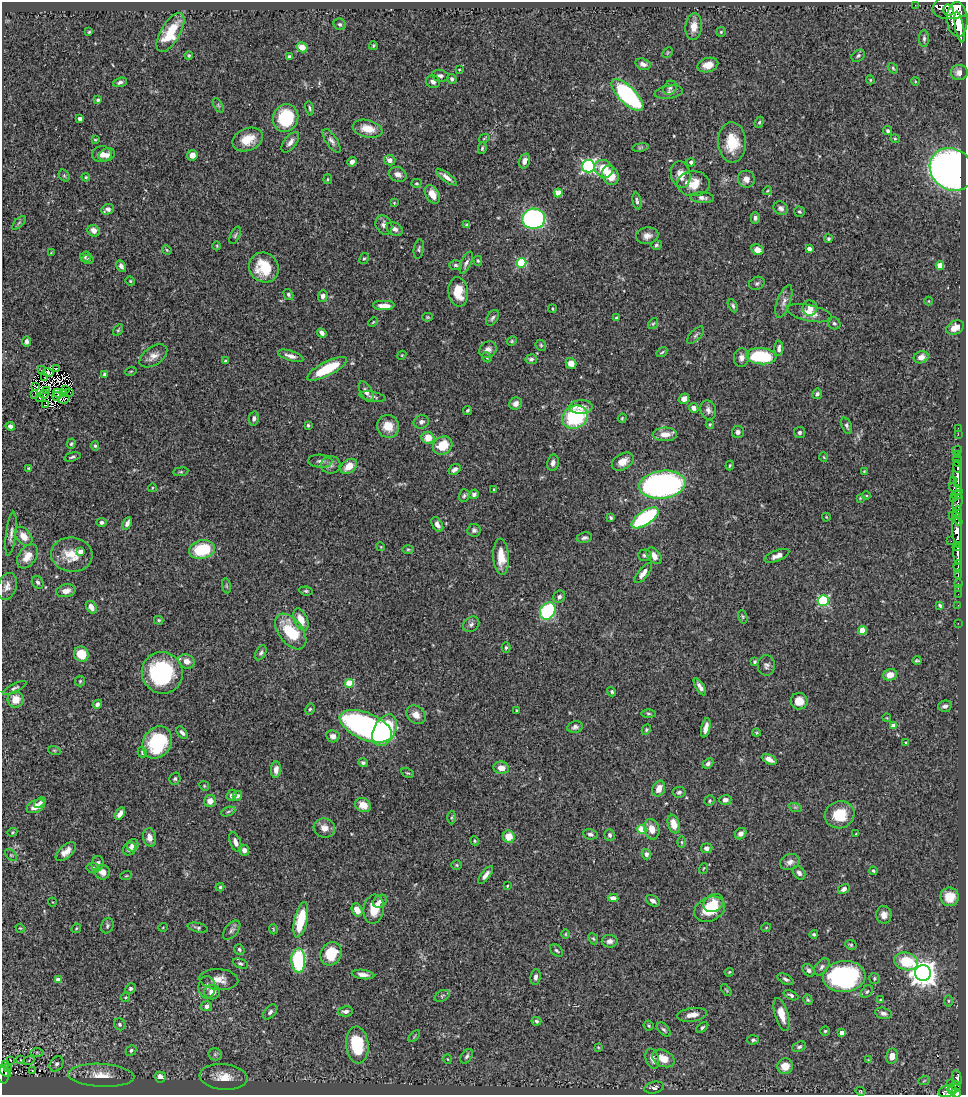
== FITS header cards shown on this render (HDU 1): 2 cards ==
NAXIS1  =                  964
NAXIS2  =                 1093

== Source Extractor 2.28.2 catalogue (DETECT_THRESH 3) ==
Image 964 x 1093 px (HDU 1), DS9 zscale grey, 1 PNG px = 1 image px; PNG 968 x 1097 px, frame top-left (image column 1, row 1093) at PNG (2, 2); each listed source drawn as its Kron ellipse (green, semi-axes under 4 px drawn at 4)
Background 0.743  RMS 0.027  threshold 0.0806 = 3 sigma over >= 5 px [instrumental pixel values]
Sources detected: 466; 4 with non-positive FLUX_AUTO (blend fragments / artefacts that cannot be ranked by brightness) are neither listed nor drawn; the other 462 listed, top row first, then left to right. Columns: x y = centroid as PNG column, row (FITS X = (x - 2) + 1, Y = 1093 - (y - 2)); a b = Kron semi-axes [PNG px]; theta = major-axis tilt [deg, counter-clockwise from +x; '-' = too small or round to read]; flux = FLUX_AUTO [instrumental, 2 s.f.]
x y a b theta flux
915 5 2 2 - 7.3
953 7 21 12 9 5100
948 10 6 5 - 1000
957 19 17 10 -86 4000
340 24 6 5 - 3.8
694 26 13 8 84 18
959 27 16 4 -79 2300
89 32 3 3 - 1.8
170 32 22 9 59 64
721 32 5 5 - 2.7
924 39 8 5 90 4.1
373 46 4 3 - 2.2
302 47 6 5 - 22
668 53 6 4 45 1.9
189 55 4 4 - 3
289 56 4 3 - 3.6
858 56 7 5 37 3.8
643 64 8 5 -15 7.8
708 65 10 7 14 18
893 68 6 4 -49 2.6
459 70 4 2 - 1.4
959 72 8 7 - 9.9
440 76 8 5 -10 5.5
452 79 5 4 - 3.6
870 80 4 4 - 1.8
915 81 4 3 - 1.4
120 82 7 4 18 4.9
433 82 7 6 - 5.9
670 88 8 6 52 4.8
669 92 14 6 9 6.9
627 95 21 8 -45 290
98 100 4 3 - 2.8
218 105 8 4 -59 3.2
310 108 7 3 -78 3
286 118 14 12 65 110
80 119 4 3 - 7.1
759 122 6 4 67 2.5
368 129 15 8 -13 28
888 131 5 4 - 3.4
484 138 5 4 - 2.2
895 139 4 4 - 2
95 140 4 3 - 1.9
248 140 16 11 22 32
332 141 14 5 -56 7.9
290 142 12 6 52 10
732 142 20 14 -88 55
640 147 8 4 9 2.9
482 148 5 3 - 2.7
102 154 10 8 5 10
107 155 8 6 24 7.6
192 155 5 5 - 13
390 160 6 5 - 9.2
524 161 8 5 72 11
352 162 5 4 - 7.5
691 162 4 4 - 5.1
588 166 6 6 - 400
604 169 9 8 - 35
952 169 23 20 -39 1300
398 174 9 7 -21 10
681 174 13 9 -81 19
64 175 6 5 - 2.6
610 175 10 8 -64 33
86 177 4 4 - 2
446 177 13 4 -36 9.9
328 179 5 4 - 2.2
746 179 8 8 - 11
416 183 5 4 - 2.3
693 184 16 12 -1 32
767 191 5 3 - 1.8
558 193 4 4 - 40
432 194 10 6 -60 19
702 198 12 5 -3 7.6
637 201 9 4 -79 5.2
394 203 4 3 - 1.8
781 208 7 6 - 6.4
108 209 6 5 - 7.5
799 212 5 5 - 3.1
755 218 6 4 -89 5.1
534 219 11 10 - 380
19 223 8 3 45 3.1
384 225 10 8 -61 9.5
467 225 4 3 - 2.6
395 229 9 6 -26 8.5
94 231 6 5 - 12
235 235 9 4 65 3.8
647 236 11 8 10 11
828 239 4 4 - 2.9
656 245 5 5 - 3.2
217 246 4 3 - 1.5
419 249 9 5 80 3.8
809 249 4 4 - 14
167 250 5 3 - 1.8
757 250 6 5 - 15
51 253 3 2 - 1.1
85 257 5 5 - 2.6
88 259 5 4 - 2.9
364 259 6 4 59 2.7
478 261 5 4 - 2.3
466 263 12 5 66 6.4
521 263 5 5 - 120
456 265 6 5 - 3.6
940 265 4 4 - 28
121 266 6 4 -61 5.6
264 267 15 14 - 61
130 281 5 4 - 2
757 283 8 6 26 4.3
458 292 15 9 -83 40
288 294 6 4 -60 3.4
323 296 5 5 - 7.4
784 301 17 6 71 10
929 301 4 3 - 1.3
384 306 11 5 0 19
733 306 7 4 -63 4
810 308 7 7 - 12
552 309 4 2 - 1.6
809 313 23 8 -12 22
428 317 5 4 - 2.1
492 318 8 5 56 4.8
617 318 3 3 - 3.3
373 322 5 3 - 1.6
834 323 6 5 - 4
653 324 6 4 53 2.2
955 327 9 6 24 18
118 330 6 4 59 2.4
322 333 5 3 - 7.1
695 335 11 5 47 4.1
26 341 5 4 - 5.1
512 341 5 4 - 2.2
541 345 6 5 - 2.8
779 348 8 4 -89 6.3
488 350 9 7 35 8.9
662 352 6 3 35 2.1
402 355 5 3 - 1.6
153 356 15 9 34 14
291 356 13 5 -18 9.6
761 356 15 8 -5 120
487 357 5 4 - 2.6
921 357 7 6 - 13
741 358 9 7 83 8.7
531 359 5 5 - 4.8
225 361 3 3 - 1.8
571 363 6 5 - 19
57 369 3 2 - 1.5
327 369 22 7 27 79
41 370 4 2 - 2.6
131 371 6 3 19 1.8
48 373 6 4 -11 0.38
104 374 4 4 - 3.3
45 378 3 2 - 1.5
35 387 4 3 - 1.4
46 390 2 2 - 1.4
66 390 3 2 - 0.27
70 392 4 2 - 2.7
366 392 11 5 -62 9
58 393 5 2 - 0.55
44 394 4 2 - 2.2
63 394 3 2 - 0.39
817 394 5 4 - 4.4
35 395 2 2 - 31
57 396 4 3 - 3.5
373 396 13 4 -10 5.8
39 398 2 2 - 1.6
64 399 6 2 11 2.9
684 399 5 5 - 12
516 403 6 6 - 9.7
45 405 3 2 - 3
581 407 12 7 2 14
693 408 5 4 - 7.9
467 410 4 3 - 2.6
708 410 10 7 -73 8.2
575 417 13 11 25 160
254 418 7 4 80 4.9
622 418 5 3 - 1.9
421 422 8 6 21 7.2
710 424 4 4 - 2
308 425 4 3 - 2.9
10 426 4 4 - 7
388 426 11 11 - 27
847 426 9 5 -69 4
958 428 2 2 - 14
738 432 6 6 - 5.6
799 432 5 5 - 4.8
665 434 12 7 1 19
958 434 2 2 - 17
428 438 6 5 - 27
71 444 5 4 - 2.7
443 445 10 8 35 42
95 446 5 4 - 3
957 450 5 3 - 32
958 454 4 3 - 120
72 457 8 4 14 3.5
824 457 5 3 - 1.5
320 461 12 6 -4 7
958 461 6 3 -82 510
623 462 12 8 32 17
553 463 8 5 79 7.3
331 465 10 8 11 8.2
730 465 5 3 - 2.2
349 466 9 6 36 23
958 466 6 3 81 900
29 468 3 3 - 2.2
454 470 7 4 35 7.2
864 471 3 2 - 1.5
181 472 7 4 8 2.3
957 476 15 4 -84 1500
954 480 4 2 - 96
662 485 23 14 7 520
152 488 4 3 - 1.5
494 489 4 3 - 2.2
956 489 7 4 -35 210
474 494 5 4 - 4.8
866 495 4 3 - 1.7
956 495 5 3 - 280
464 496 6 5 - 3.6
860 498 4 4 - 1.6
953 499 3 2 - 49
958 502 8 4 71 340
958 512 6 4 -88 500
953 515 3 2 - 110
826 517 4 3 - 1.5
611 518 4 3 - 2.8
645 518 15 7 34 190
957 519 7 4 -61 340
101 522 5 4 - 5.3
127 523 6 4 65 7.7
437 525 8 5 -60 9.6
474 530 6 6 - 5.2
957 531 16 5 -85 2600
11 534 22 5 83 9.2
24 536 11 7 -51 19
584 538 7 5 9 4.9
951 541 2 2 - 11
381 547 4 3 - 1.7
957 547 4 3 - 620
408 549 6 4 0 2.5
202 550 13 9 13 84
80 552 4 4 - 12
958 554 10 3 -86 980
72 555 21 17 -6 35
645 555 7 5 0 4.5
27 556 13 8 55 21
654 556 9 6 -52 14
777 556 13 5 22 9.2
501 557 18 7 -87 32
958 566 6 3 82 260
643 573 12 5 51 14
958 574 4 2 - 69
38 582 6 5 - 4.4
958 584 3 2 - 30
7 586 14 9 72 11
226 586 8 4 -81 2.3
958 588 2 2 - 9.3
66 591 10 6 12 11
306 591 7 4 -9 3
958 594 2 2 - 12
559 597 6 5 - 5.7
823 600 5 5 - 180
940 605 4 3 - 3
958 605 2 2 - 8.8
91 607 7 5 -58 13
548 611 9 7 60 190
743 617 7 4 -73 2.8
159 620 5 4 - 2.3
301 620 12 6 -67 22
958 623 2 2 - 9.8
471 624 9 7 41 6.1
862 630 4 4 - 38
291 632 20 12 -53 76
506 648 5 4 - 3.5
261 653 8 5 62 4.3
81 654 8 7 - 41
917 660 4 3 - 2.5
186 661 8 7 - 12
755 662 3 3 - 3.1
766 665 10 8 -89 6.8
162 673 21 20 - 190
890 675 7 5 18 17
80 681 5 5 - 2.4
349 683 4 4 - 77
700 687 9 4 -58 7.4
15 688 13 4 26 4.7
612 692 5 4 - 3.1
16 700 8 8 - 26
799 701 8 8 - 22
97 704 5 4 - 5.7
945 706 7 5 13 5.7
310 709 6 4 62 3
517 710 3 2 - 1.7
648 713 7 3 -1 2.5
416 715 10 8 -42 16
887 718 4 2 - 1.4
366 726 28 13 -23 480
893 726 4 4 - 19
575 727 8 5 12 5.1
706 728 10 4 76 11
385 730 17 10 61 230
646 730 5 4 - 2.6
182 733 7 4 -52 5.4
756 733 4 3 - 2.1
333 736 6 6 - 7.8
157 742 17 14 56 120
906 743 3 3 - 1.5
54 750 6 4 -19 2.5
142 752 5 4 - 3
769 759 8 4 -26 11
363 763 4 4 - 4.2
708 763 6 4 42 5
501 768 8 6 -8 16
276 770 8 5 86 10
408 773 7 4 -24 2.7
175 779 6 5 - 3.3
204 786 5 4 - 2.1
659 789 8 6 67 17
679 792 6 5 - 4.4
232 795 6 4 68 5.8
237 796 5 4 - 5.5
725 800 6 5 - 6.9
210 801 6 6 - 14
709 801 5 5 - 3.2
40 803 6 4 37 5.1
363 805 8 6 -30 23
36 806 10 6 27 19
795 807 7 4 -18 3.3
228 812 7 4 22 3.6
120 814 7 4 56 12
840 815 15 13 19 49
452 817 7 4 89 2.2
674 824 9 5 -74 23
324 828 11 9 -16 13
642 829 4 4 - 72
652 829 10 7 -75 18
12 832 5 4 - 2.3
590 834 7 5 -10 5.7
741 834 6 5 - 7.9
856 834 3 2 - 1.4
610 835 6 5 - 4.6
150 837 9 6 -81 12
509 837 6 6 - 30
474 841 5 4 - 2.3
235 842 10 5 -69 8.7
682 842 6 4 -90 2.4
133 845 6 6 - 11
707 848 6 5 - 6.9
129 849 7 6 - 6.3
244 850 5 5 - 8.7
66 852 12 6 40 14
646 854 5 4 - 7
11 855 7 4 -44 3.5
790 862 10 7 21 9.4
98 863 7 6 - 7.1
457 865 5 4 - 2.3
93 868 6 5 - 3.7
703 868 5 2 - 1.4
873 871 4 3 - 2.4
103 872 7 7 - 11
799 873 7 5 -54 5.6
486 875 11 4 52 9.7
126 876 6 3 18 1.9
507 886 3 2 - 1.5
220 887 4 4 - 2.4
844 889 6 4 32 6.3
950 897 9 9 - 34
613 898 5 4 - 9.8
380 901 7 5 38 6.6
653 901 7 5 -32 6.9
52 902 4 3 - 1.4
714 903 10 8 35 19
374 909 14 10 85 36
710 909 16 11 25 67
357 910 7 5 -64 18
884 915 9 7 87 12
301 920 18 6 77 70
107 926 8 6 68 4
163 927 5 3 - 1.4
20 928 5 3 - 1.7
76 928 5 4 - 2.4
198 928 10 4 -13 4.2
766 928 5 3 - 1.5
273 929 5 3 - 1.5
232 930 11 6 50 5.5
566 934 5 3 - 1.5
814 934 4 4 - 2.8
593 939 6 4 -66 2.6
610 941 8 6 2 8.2
851 945 6 4 -27 2.6
239 949 5 5 - 3.8
556 950 7 5 -40 3.6
331 954 12 10 61 61
298 960 12 7 -89 180
906 961 12 8 -14 60
240 963 8 4 -22 3.4
822 967 10 6 51 5.3
809 970 7 5 -46 4.7
729 972 5 3 - 1.9
923 973 8 8 - 1900
363 974 11 4 -7 9.7
536 977 8 5 83 5.5
844 977 21 15 4 350
874 978 5 5 - 3.4
219 979 19 10 -4 21
785 979 8 4 -27 4.5
58 980 4 4 - 24
207 987 11 8 -89 8.1
130 988 5 5 - 4.2
726 990 7 3 -52 2.2
212 992 8 7 - 17
867 992 7 5 48 3.5
791 995 8 4 -24 4.2
442 996 8 5 30 3.4
126 997 4 4 - 2.3
808 1000 5 4 - 2.5
880 1000 4 3 - 1.7
949 1001 6 4 90 2.5
206 1006 5 5 - 9.1
345 1011 8 5 6 6.3
270 1012 9 5 48 5.5
883 1013 8 5 -13 6.6
781 1014 17 6 -74 21
692 1015 15 6 8 14
536 1021 5 4 - 3.7
120 1024 6 5 - 4.7
649 1026 5 5 - 2.5
702 1027 7 4 39 3.7
664 1030 8 5 -47 4.2
825 1031 5 4 - 2.8
842 1033 4 4 - 12
414 1036 7 2 46 1.7
753 1040 6 4 3 3.9
357 1045 18 11 -85 85
598 1047 3 2 - 1.4
799 1047 7 5 24 4
131 1050 6 4 44 3.6
37 1052 7 4 -1 2.7
215 1054 6 6 - 4.4
467 1056 8 5 57 4.5
892 1056 7 5 79 18
663 1058 12 8 -26 24
447 1059 4 3 - 1.4
652 1059 10 6 -73 11
11 1060 3 2 - 2
20 1060 3 2 - 1.2
29 1060 6 4 20 2.2
868 1060 4 4 - 1.5
5 1064 3 2 - 4.2
57 1064 8 6 55 5.8
785 1066 8 7 - 23
7 1068 3 2 - 9.3
32 1070 3 2 - 1.4
5 1072 6 2 -37 51
3 1074 9 6 -80 170
101 1075 33 11 -3 44
160 1077 6 5 - 13
224 1077 24 12 -5 34
957 1078 8 4 -77 290
924 1081 6 3 20 2.1
950 1083 2 2 - 65
955 1087 6 5 - 530
654 1088 10 5 12 5.4
952 1090 4 3 - 290
860 1091 5 3 - 1.6
947 1091 9 6 17 500
956 1093 5 3 - 340
At the frame edge (FLAGS 8, measured only in part): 2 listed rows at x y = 3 1074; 956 1093
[4 non-positive-flux detections neither listed nor drawn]